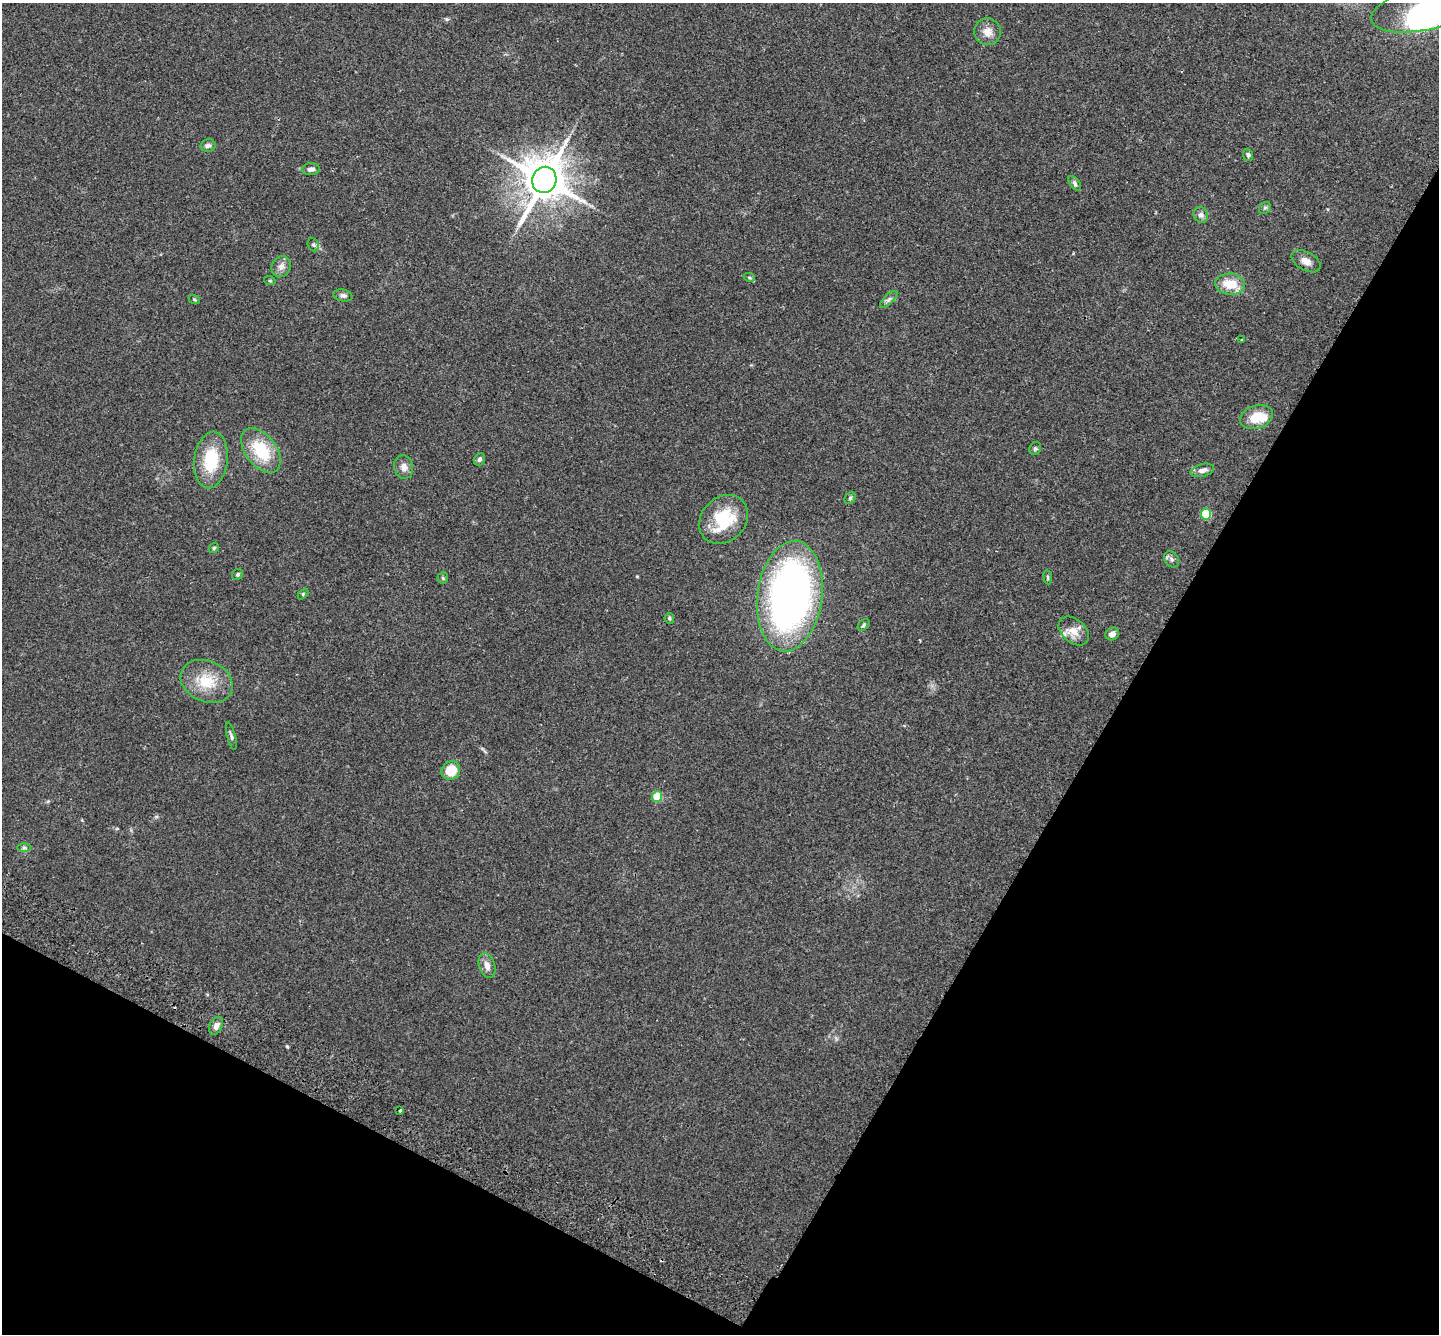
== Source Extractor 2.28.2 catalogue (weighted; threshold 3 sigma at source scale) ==
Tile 15 of 4 x 4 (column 3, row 4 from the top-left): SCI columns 2907-4343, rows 200-1531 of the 5815 x 5864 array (HDU 1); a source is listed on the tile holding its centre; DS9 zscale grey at full resolution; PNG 1441 x 1336 px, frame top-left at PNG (2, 3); each listed source drawn as its Kron ellipse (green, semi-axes under 4 px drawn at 4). Shown black and unused: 29% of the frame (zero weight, under 2 of 3 exposures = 3% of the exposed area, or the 3 px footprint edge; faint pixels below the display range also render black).
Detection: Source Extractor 2.28.2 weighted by HDU 2 'WHT'; one run over the whole footprint, this tile lists its part. Background 0.114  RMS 0.0095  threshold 0.0427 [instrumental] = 3 sigma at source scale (4.5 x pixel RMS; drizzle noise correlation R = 1.50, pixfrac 1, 0.05/0.05 arcsec/px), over >= 5 px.
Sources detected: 51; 1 inside a brighter object's white glare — neither listed nor drawn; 2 inside a brighter listed object's ellipse — not listed separately; the other 48 listed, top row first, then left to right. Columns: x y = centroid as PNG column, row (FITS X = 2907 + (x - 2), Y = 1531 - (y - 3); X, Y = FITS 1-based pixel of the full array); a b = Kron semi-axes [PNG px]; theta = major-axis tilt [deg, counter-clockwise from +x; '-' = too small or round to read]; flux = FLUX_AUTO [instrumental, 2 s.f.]
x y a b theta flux
1429 7 59 22 13 270
987 32 13 13 - 8.8
208 145 8 6 13 2.9
1248 155 6 5 - 1.8
311 169 8 6 5 3.8
544 180 13 12 - 3400
1075 183 8 5 -55 2.3
1265 208 6 5 - 1.8
1201 215 8 7 - 3.9
313 245 7 5 -67 1.8
1306 261 16 9 -30 6.9
281 267 11 9 59 5.2
749 277 6 3 -20 1.2
270 281 6 4 -18 1
1230 284 15 10 -6 19
343 295 9 6 -11 3
194 299 6 3 -20 0.91
889 299 11 5 45 2.7
1241 340 3 2 - 1.3
1257 417 17 11 20 19
1035 449 6 5 - 1.7
261 450 25 15 -52 39
479 459 6 5 - 2.3
211 460 28 16 82 40
404 467 12 9 -77 5.7
1202 470 12 6 14 4.2
850 498 6 5 - 1.5
1206 514 5 5 - 46
724 519 27 22 45 45
214 548 5 4 - 1.3
1172 559 9 6 -52 3
238 574 6 5 - 1.6
1048 577 7 3 -82 1.1
443 578 6 5 - 1.4
303 594 6 4 47 1.1
790 596 55 32 82 410
669 618 5 4 - 1.3
864 625 7 4 43 1.5
1074 631 17 11 -42 11
1112 634 7 6 - 5.2
207 681 27 20 -24 29
231 736 14 4 -75 2.3
451 770 10 8 37 19
657 797 5 5 - 23
24 848 7 4 0 1.7
487 965 13 8 -72 6.3
216 1026 10 6 61 4.8
400 1111 3 2 - 1.5
Isophote crosses this tile's border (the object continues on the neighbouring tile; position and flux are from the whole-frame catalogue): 1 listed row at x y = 1429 7